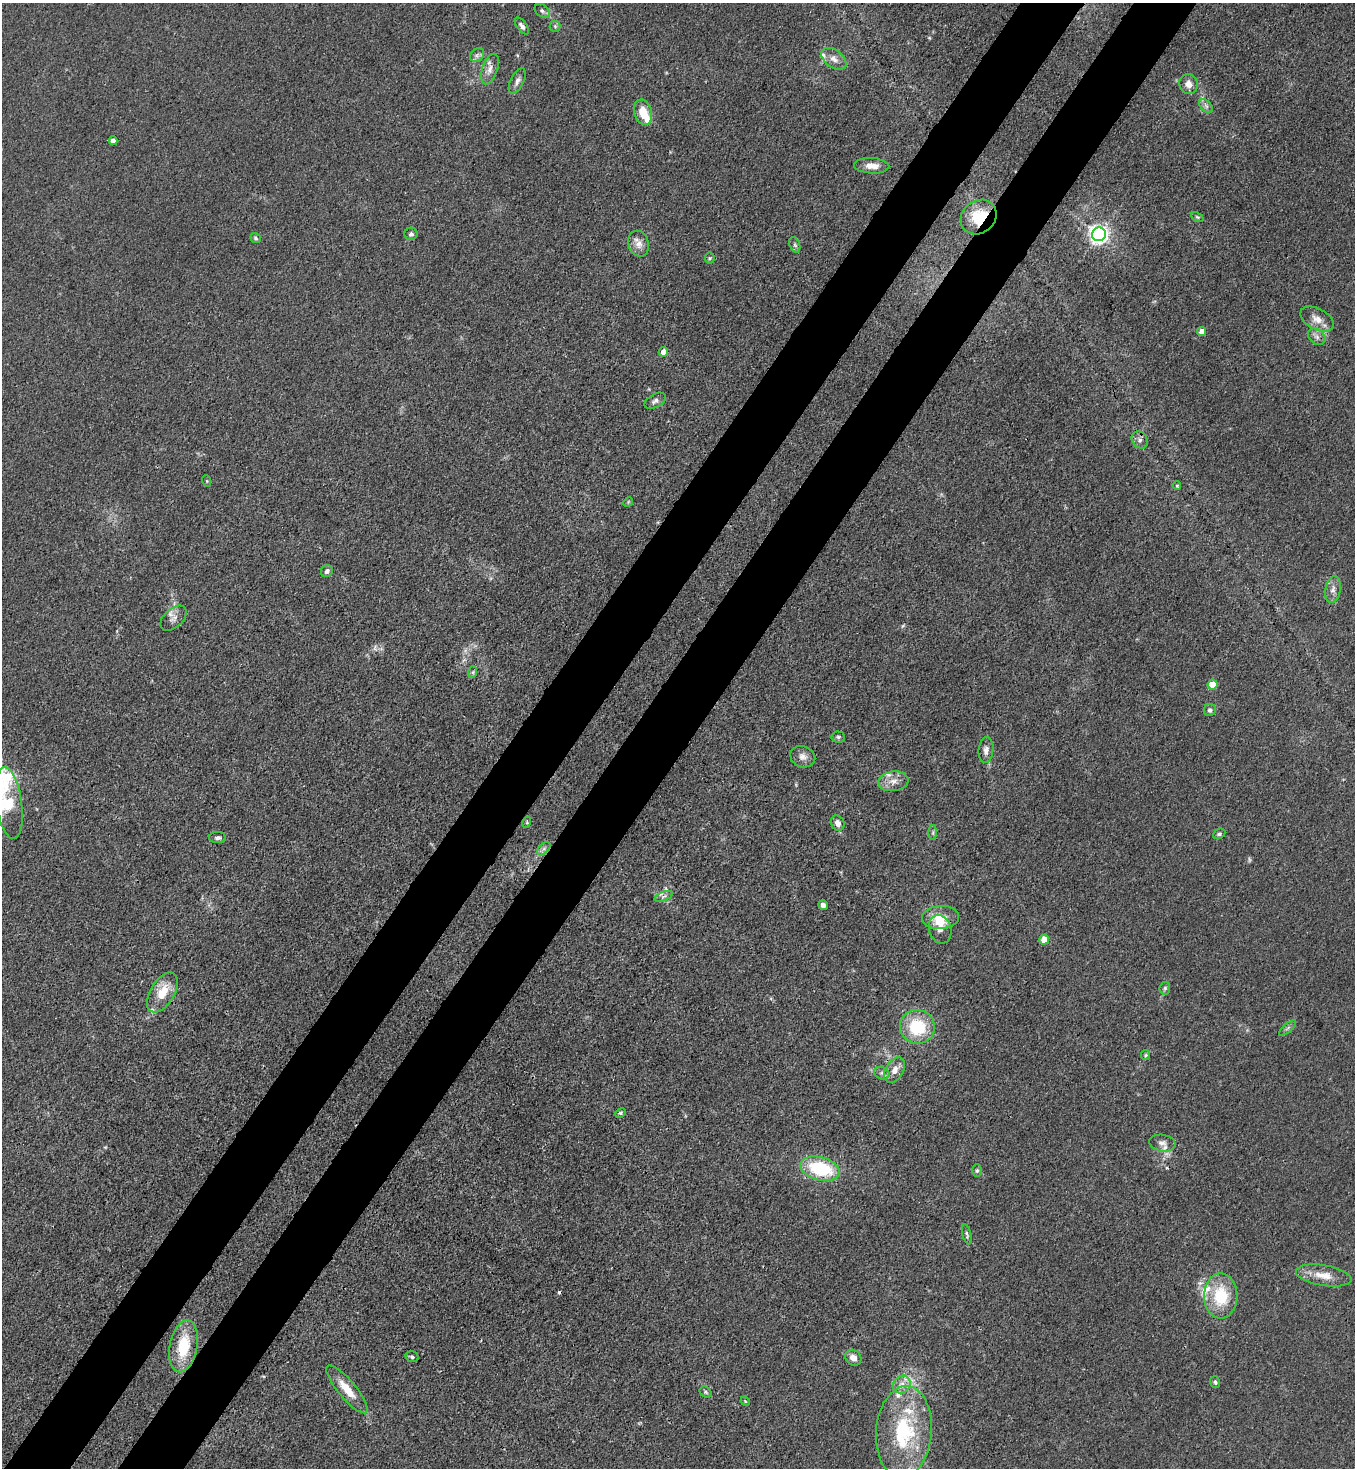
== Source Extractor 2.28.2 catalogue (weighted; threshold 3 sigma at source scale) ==
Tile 7 of 4 x 4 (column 3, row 2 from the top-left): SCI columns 2934-4286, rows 2992-4457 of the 6007 x 5985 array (HDU 1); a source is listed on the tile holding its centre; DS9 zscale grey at full resolution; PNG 1357 x 1470 px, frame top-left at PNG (2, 3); each listed source drawn as its Kron ellipse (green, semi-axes under 4 px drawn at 4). Shown black and unused: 10% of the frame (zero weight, under 3 of 4 exposures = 7% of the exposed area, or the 3 px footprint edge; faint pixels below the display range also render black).
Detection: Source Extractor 2.28.2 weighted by HDU 2 'WHT'; one run over the whole footprint, this tile lists its part. Background 0.0208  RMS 0.0028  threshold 0.0127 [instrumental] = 3 sigma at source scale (4.5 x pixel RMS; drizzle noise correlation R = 1.50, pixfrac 1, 0.05/0.05 arcsec/px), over >= 5 px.
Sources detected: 86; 2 too faint to see at this stretch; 2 cosmic-ray / hot-pixel residue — neither listed nor drawn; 8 inside a brighter listed object's ellipse — not listed separately; the other 74 listed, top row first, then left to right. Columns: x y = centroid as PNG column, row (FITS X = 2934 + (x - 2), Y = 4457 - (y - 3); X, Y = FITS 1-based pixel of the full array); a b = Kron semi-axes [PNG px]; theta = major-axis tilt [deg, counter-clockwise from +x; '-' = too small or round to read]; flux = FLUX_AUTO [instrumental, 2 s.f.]
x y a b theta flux
542 11 8 6 -37 0.71
522 26 10 5 -53 0.95
555 26 5 5 - 0.55
477 55 8 6 43 0.93
834 59 14 9 -37 2.1
490 69 16 7 71 2.1
517 81 14 6 64 1.3
1188 84 10 9 - 2.2
1206 106 8 5 -45 0.84
643 112 13 8 -73 4.9
113 141 4 4 - 1.5
872 166 17 7 -3 2.9
979 217 19 16 38 10
1197 217 6 4 -25 0.38
411 234 6 6 - 0.81
1099 234 7 6 - 160
255 238 5 4 - 0.42
638 244 13 10 -73 2.3
795 245 8 5 -70 0.58
710 258 5 5 - 0.39
1317 319 18 10 -28 2.8
1202 331 4 4 - 2.3
1317 337 9 7 -39 1.2
663 352 5 4 - 3.3
655 401 11 6 29 1
1140 440 9 7 -53 1.1
207 481 6 3 -72 0.28
1177 485 4 4 - 0.34
628 502 5 4 - 0.3
327 571 6 5 - 0.85
1333 590 13 7 80 1.8
173 618 15 9 43 1.9
473 672 6 4 72 0.4
1213 685 5 5 - 6.9
1210 710 6 6 - 0.77
838 737 7 5 -3 0.54
986 750 13 7 84 1.5
803 757 13 10 -21 1.7
893 781 15 9 8 2.5
9 803 36 13 -82 10
527 822 5 3 - 0.28
838 823 8 6 -62 1.8
933 833 7 4 90 0.51
1219 834 6 4 27 0.49
218 838 8 5 0 0.77
544 849 8 5 45 0.74
664 896 9 4 21 0.79
823 905 5 4 - 1
941 917 18 11 3 5.2
940 929 14 11 -73 2.4
1044 939 5 5 - 4.8
1165 988 6 5 - 0.47
162 993 22 12 59 6
917 1027 17 17 - 14
1288 1028 10 3 40 0.59
1146 1055 5 4 - 0.38
895 1070 14 9 58 2.5
882 1073 8 6 -23 0.81
620 1113 6 4 27 0.41
1162 1143 13 8 -9 1.6
820 1169 20 11 -14 20
977 1170 6 5 - 0.51
967 1234 10 3 -76 0.52
1324 1275 28 10 -9 4.5
1221 1296 22 16 -90 13
183 1346 26 14 79 12
412 1357 7 5 -13 0.59
853 1358 9 7 -45 2
1215 1382 6 5 - 0.58
902 1384 9 8 - 1.9
347 1389 30 8 -50 5.3
705 1392 6 5 - 0.45
745 1401 5 3 - 0.26
904 1432 46 28 85 27
Overlapping masked pixels (flux is a lower limit): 1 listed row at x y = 979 217